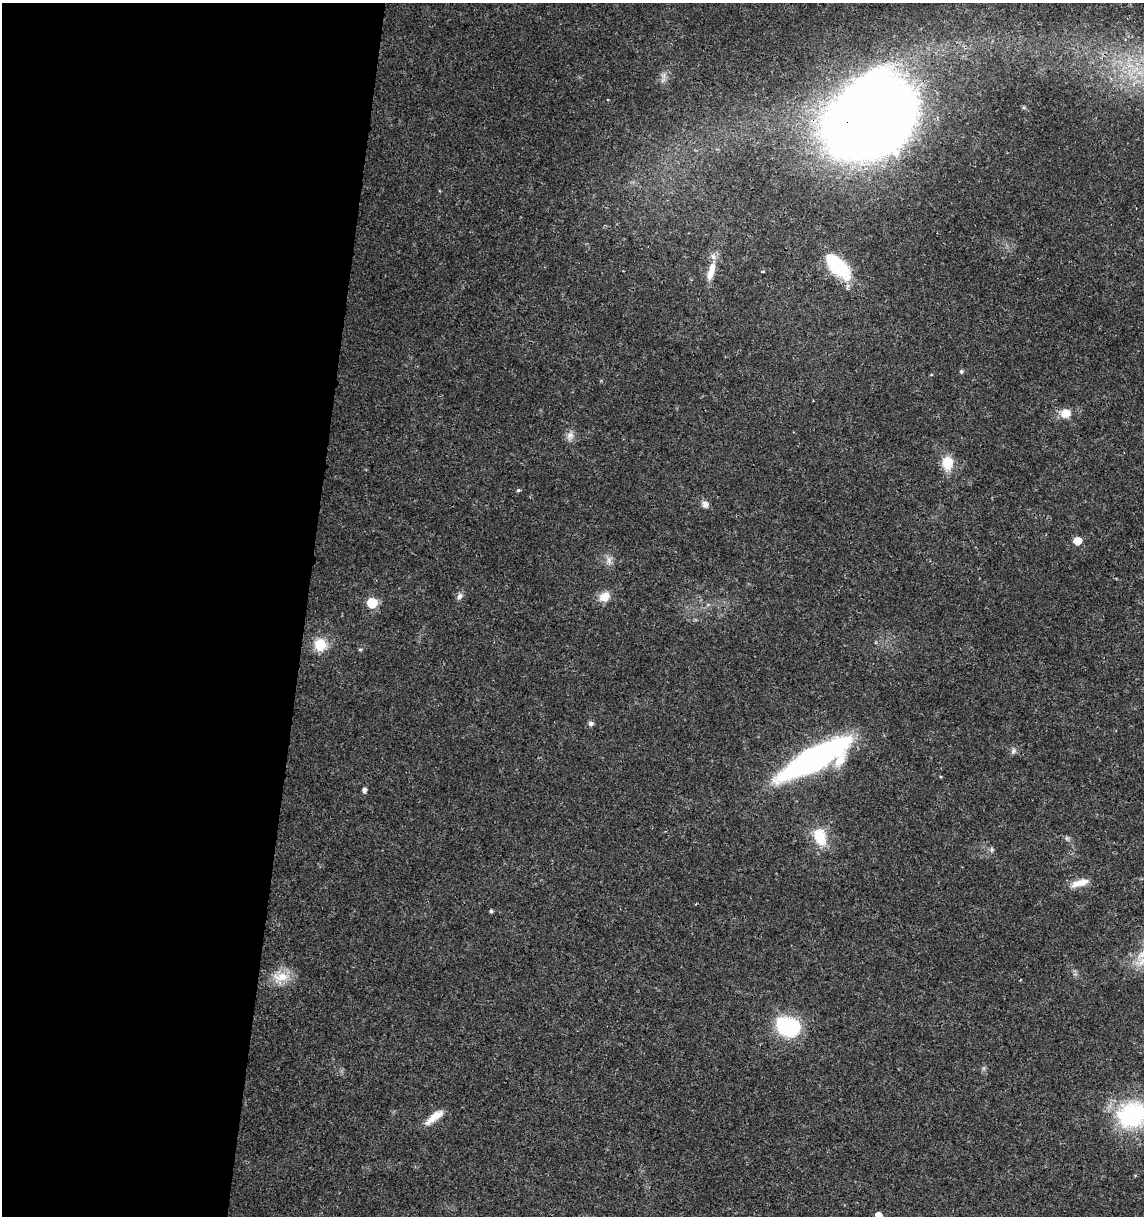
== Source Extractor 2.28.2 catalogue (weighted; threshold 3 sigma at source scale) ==
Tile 5 of 4 x 4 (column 1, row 2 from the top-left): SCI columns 227-1368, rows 2441-3654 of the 5079 x 4871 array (HDU 1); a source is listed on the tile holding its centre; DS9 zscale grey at full resolution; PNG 1146 x 1218 px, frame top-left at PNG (2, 3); no overlay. Shown black and unused: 27% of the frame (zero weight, under 3 of 4 exposures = <1% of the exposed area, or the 3 px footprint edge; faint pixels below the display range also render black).
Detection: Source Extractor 2.28.2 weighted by HDU 2 'WHT'; one run over the whole footprint, this tile lists its part. Background 0.0189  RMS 0.0018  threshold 0.00805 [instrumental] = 3 sigma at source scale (4.5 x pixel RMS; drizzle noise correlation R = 1.50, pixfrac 1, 0.0396/0.0396 arcsec/px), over >= 5 px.
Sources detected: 34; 2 inside a brighter listed object's ellipse — not listed separately; the other 32 listed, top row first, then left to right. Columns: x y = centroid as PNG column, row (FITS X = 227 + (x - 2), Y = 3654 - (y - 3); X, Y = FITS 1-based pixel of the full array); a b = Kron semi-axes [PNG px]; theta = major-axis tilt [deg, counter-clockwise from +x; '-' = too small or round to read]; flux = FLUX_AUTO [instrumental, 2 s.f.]
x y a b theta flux
869 120 56 44 29 430
713 256 9 6 -63 0.73
838 266 35 16 -45 11
763 272 5 2 - 0.19
711 273 16 9 72 1.8
961 371 5 5 - 0.34
1066 413 12 10 19 2.1
570 436 12 9 72 1.1
947 463 16 14 89 3.4
518 490 5 4 - 0.29
705 504 10 8 -56 0.84
1078 541 6 5 - 3.4
609 560 13 7 -81 0.99
459 596 9 7 66 0.65
605 597 15 11 28 2.1
372 603 6 6 - 11
320 645 14 13 - 3.9
360 649 5 4 - 0.25
591 723 7 6 - 0.46
1013 751 9 5 79 0.52
814 759 53 15 27 79
364 790 6 5 - 0.55
820 837 25 14 -70 5.1
1067 838 6 5 - 0.35
991 850 7 6 - 0.4
1080 883 23 8 15 2.2
491 911 4 4 - 0.33
281 977 26 13 7 3.3
788 1027 24 18 -18 16
436 1115 18 9 33 2.4
1132 1115 34 28 22 20
878 1215 5 5 - 2
Overlapping masked pixels (flux is a lower limit): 1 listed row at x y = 869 120
Isophote crosses this tile's border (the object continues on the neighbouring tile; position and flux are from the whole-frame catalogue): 2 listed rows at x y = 1132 1115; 878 1215